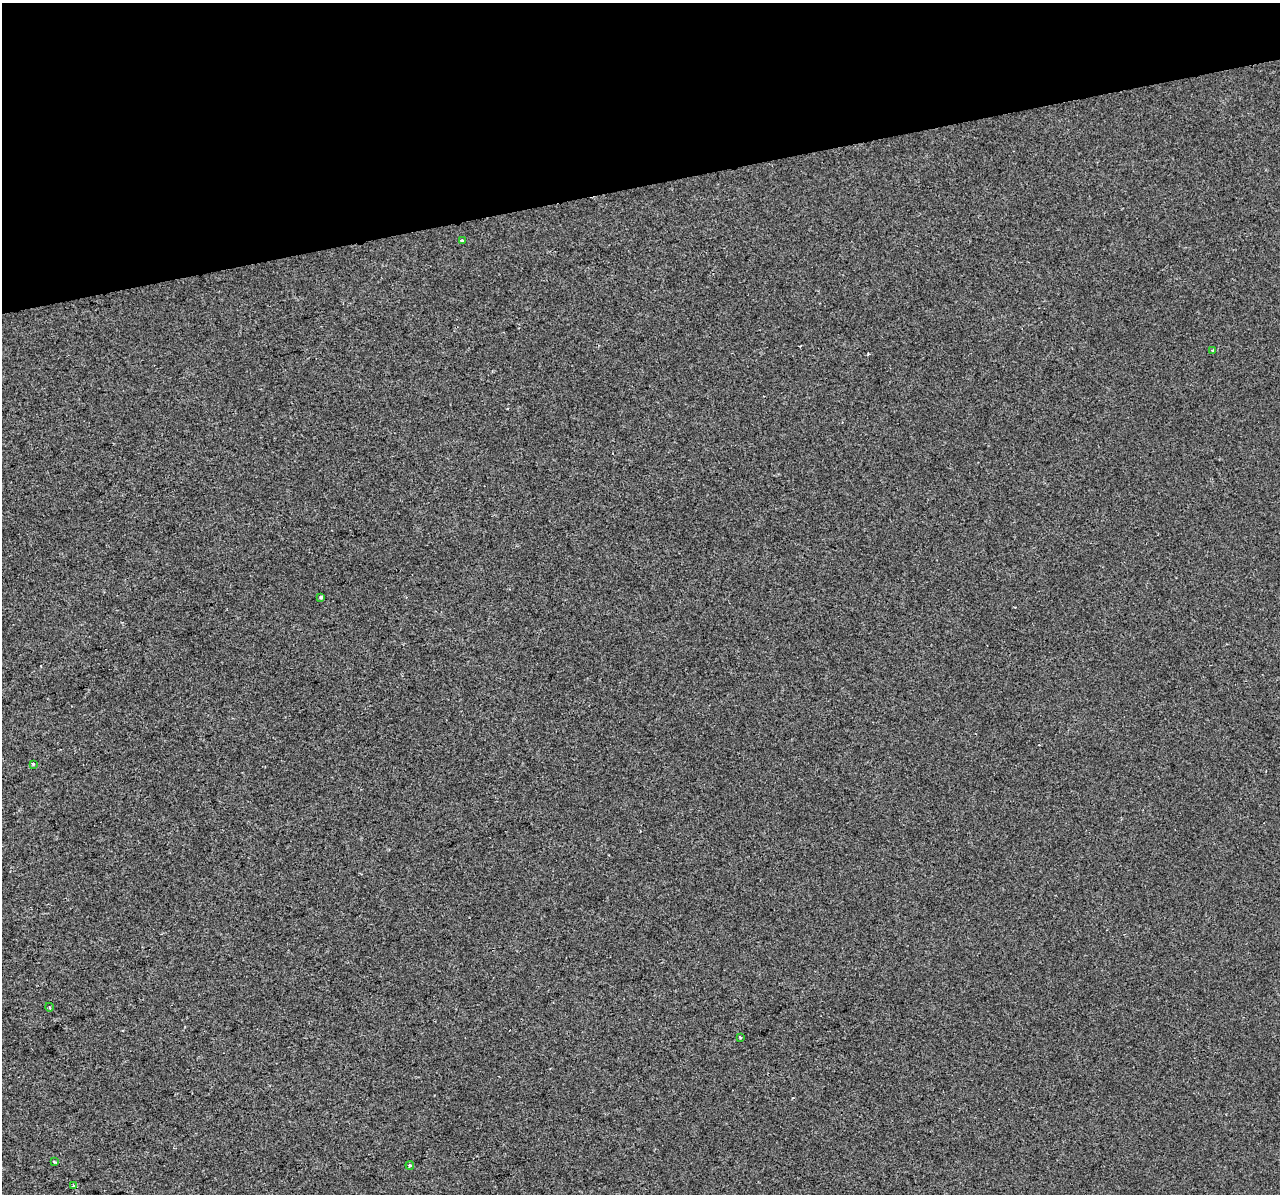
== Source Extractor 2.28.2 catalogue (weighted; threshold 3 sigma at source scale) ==
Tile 3 of 4 x 4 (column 3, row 1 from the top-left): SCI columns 2555-3832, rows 3669-4860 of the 5109 x 4903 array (HDU 1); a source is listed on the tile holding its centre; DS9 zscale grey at full resolution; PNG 1282 x 1196 px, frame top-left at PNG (2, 3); each listed source drawn as its Kron ellipse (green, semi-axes under 4 px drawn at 4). Shown black and unused: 15% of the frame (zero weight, under 2 of 3 exposures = <1% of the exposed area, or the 3 px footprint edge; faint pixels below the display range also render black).
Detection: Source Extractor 2.28.2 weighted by HDU 2 'WHT'; one run over the whole footprint, this tile lists its part. Background -4.07e-04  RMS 0.0043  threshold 0.0193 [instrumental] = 3 sigma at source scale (4.5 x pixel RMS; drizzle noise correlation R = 1.50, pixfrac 1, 0.0396/0.0396 arcsec/px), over >= 5 px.
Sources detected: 10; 1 cosmic-ray / hot-pixel residue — neither listed nor drawn; the other 9 listed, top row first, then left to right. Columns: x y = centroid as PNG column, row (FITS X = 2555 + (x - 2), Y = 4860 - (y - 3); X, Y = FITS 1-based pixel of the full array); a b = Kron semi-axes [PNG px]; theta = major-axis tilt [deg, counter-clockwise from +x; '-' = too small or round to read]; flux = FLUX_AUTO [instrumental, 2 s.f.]
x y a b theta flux
462 240 4 3 - 0.97
1213 350 4 3 - 0.43
321 597 3 3 - 1.5
33 764 4 3 - 0.45
49 1007 4 2 - 0.37
740 1037 3 3 - 0.9
54 1162 3 3 - 0.39
410 1165 4 4 - 0.7
73 1185 3 3 - 2.3